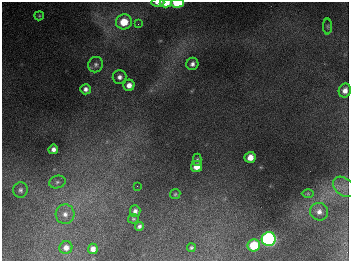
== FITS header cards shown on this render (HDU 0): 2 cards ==
NAXIS1  =                  347
NAXIS2  =                  259

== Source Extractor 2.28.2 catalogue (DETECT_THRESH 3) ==
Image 347 x 259 px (HDU 0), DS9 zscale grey, 1 PNG px = 1 image px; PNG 351 x 263 px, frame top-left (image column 1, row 259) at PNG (2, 2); each listed source drawn as its Kron ellipse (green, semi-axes under 4 px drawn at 4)
Background 677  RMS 50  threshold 151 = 3 sigma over >= 5 px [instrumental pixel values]
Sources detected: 33; all 33 listed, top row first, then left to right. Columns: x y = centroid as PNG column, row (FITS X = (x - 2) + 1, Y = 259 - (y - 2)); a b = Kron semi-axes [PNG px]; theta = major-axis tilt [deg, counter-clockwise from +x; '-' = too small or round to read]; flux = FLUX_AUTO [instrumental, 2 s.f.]
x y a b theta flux
158 3 6 3 -1 1.9e+04
166 3 6 4 1 4.6e+04
177 3 6 4 1 1.8e+05
39 16 5 4 - 4.2e+03
124 22 8 7 - 8.4e+04
138 24 4 4 - 4.5e+03
328 26 8 4 -90 4.9e+03
192 64 6 6 - 1.3e+04
96 65 8 7 - 1.1e+04
120 77 7 7 - 1.5e+04
129 85 5 5 - 2.3e+04
86 89 5 5 - 1.3e+04
345 91 7 6 - 2.0e+04
53 149 5 4 - 1.5e+04
250 157 5 5 - 3.6e+04
197 160 6 4 90 4.5e+03
197 166 6 5 - 3.8e+04
57 182 8 6 16 1.1e+04
137 186 2 2 - 1.6e+03
344 187 12 8 -37 2.4e+04
20 190 8 7 - 9.7e+03
175 194 5 5 - 4.9e+03
308 194 6 4 -1 4.6e+03
135 211 6 5 - 1.2e+04
319 212 9 9 - 2.0e+04
65 214 10 9 - 2.6e+04
133 219 5 4 - 4.7e+03
139 226 4 4 - 9.5e+03
269 239 7 7 - 1.1e+06
254 245 6 6 - 1.2e+05
66 247 6 6 - 2.1e+04
191 248 4 3 - 5.9e+03
93 249 5 5 - 2.0e+04
At the frame edge (FLAGS 8, measured only in part): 3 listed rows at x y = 158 3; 166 3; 177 3